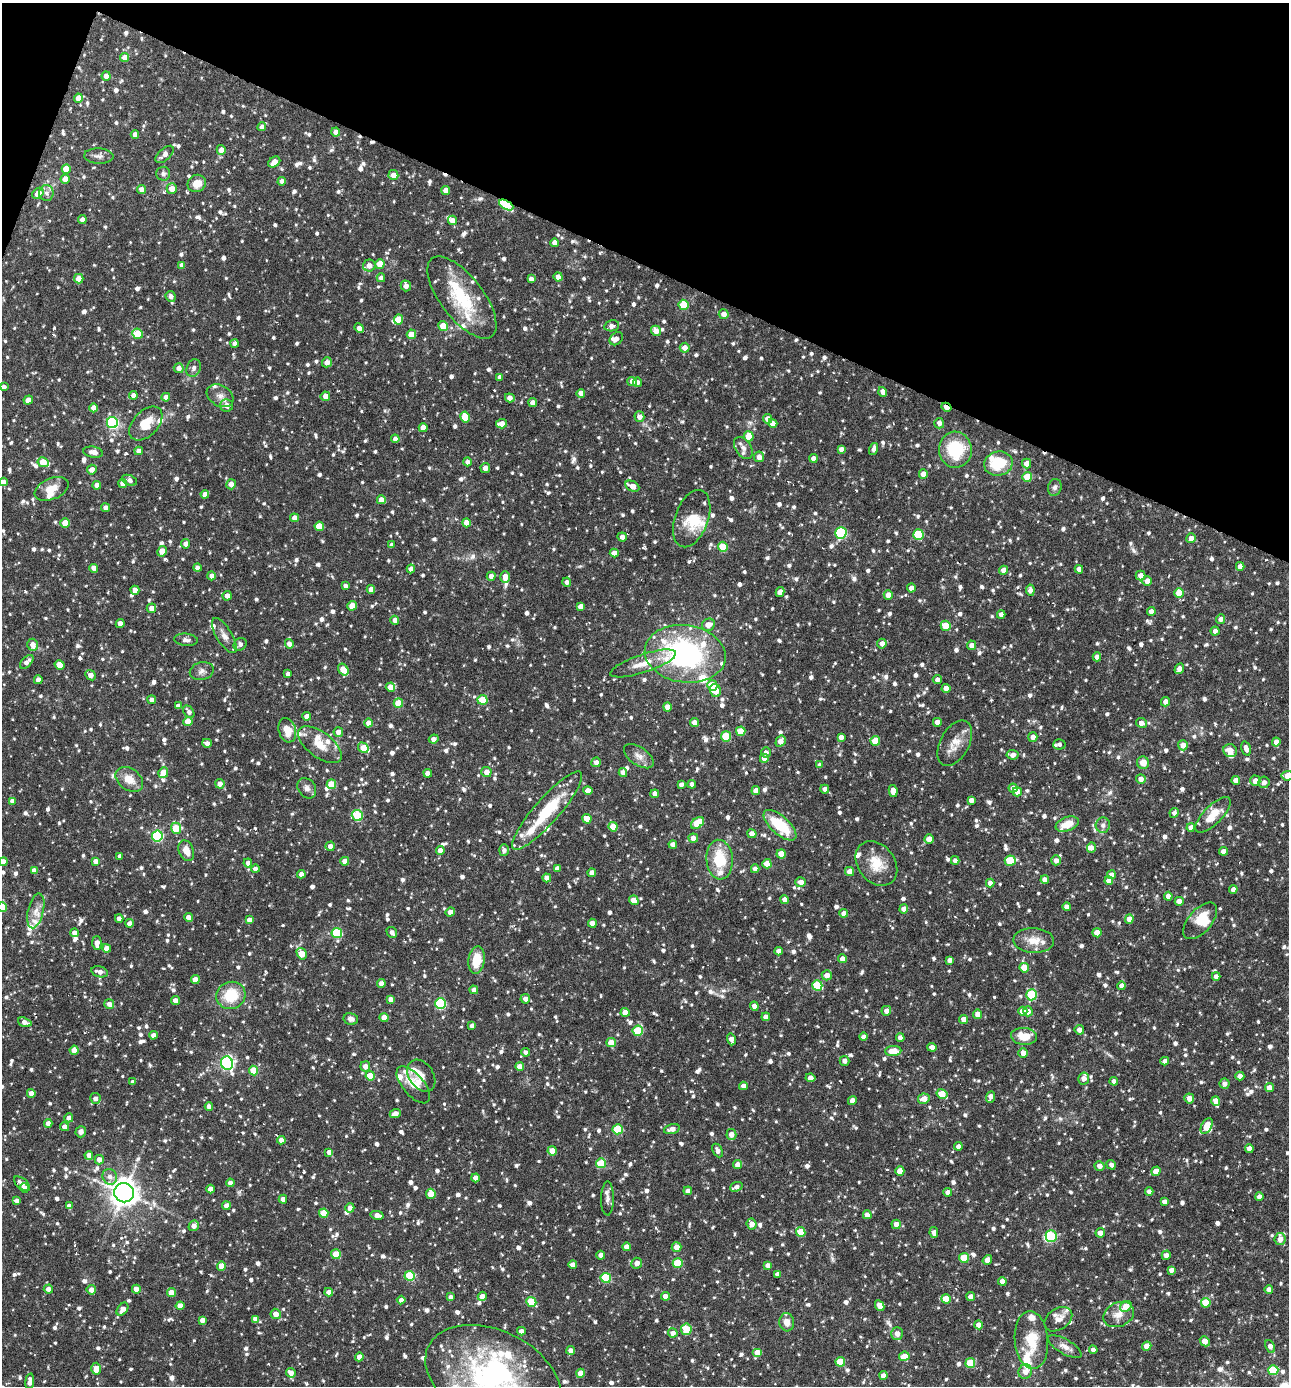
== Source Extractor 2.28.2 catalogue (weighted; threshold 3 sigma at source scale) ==
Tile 2 of 4 x 4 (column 2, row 1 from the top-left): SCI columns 1555-2841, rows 4153-5536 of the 5550 x 5536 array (HDU 1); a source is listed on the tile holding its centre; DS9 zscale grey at full resolution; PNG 1291 x 1388 px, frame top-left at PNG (2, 3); each listed source drawn as its Kron ellipse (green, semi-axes under 4 px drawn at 4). Shown black and unused: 20% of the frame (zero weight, under 3 of 6 exposures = <1% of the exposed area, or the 3 px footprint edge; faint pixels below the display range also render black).
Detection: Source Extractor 2.28.2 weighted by HDU 2 'WHT'; one run over the whole footprint, this tile lists its part. Background 0.0836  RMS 0.0045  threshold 0.0185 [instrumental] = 3 sigma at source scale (4.09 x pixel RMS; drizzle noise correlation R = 1.36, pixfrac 0.8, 0.05/0.05 arcsec/px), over >= 5 px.
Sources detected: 1544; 2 inside a brighter object's white glare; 7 cosmic-ray / hot-pixel residue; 1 long thin detection or spike segment (spike, bleed or trail) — neither listed nor drawn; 64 inside a brighter listed object's ellipse — not listed separately; of the other 1470, all 500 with FLUX_AUTO >= 1.69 (the completeness limit of this list) listed and drawn (970 fainter detections not listed), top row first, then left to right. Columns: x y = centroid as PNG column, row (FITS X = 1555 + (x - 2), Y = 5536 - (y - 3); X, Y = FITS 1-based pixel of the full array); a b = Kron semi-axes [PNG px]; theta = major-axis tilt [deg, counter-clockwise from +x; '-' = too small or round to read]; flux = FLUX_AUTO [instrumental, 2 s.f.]
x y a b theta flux
125 58 4 4 - 4.2
106 76 5 4 - 2.8
78 98 4 4 - 4.7
262 127 4 4 - 2.8
336 132 4 4 - 2.5
135 134 4 4 - 2.7
221 150 5 4 - 3.7
165 154 11 6 42 2.5
99 156 15 7 -2 2
274 162 6 5 - 3.7
66 169 4 4 - 8.1
163 174 7 7 - 1.7
393 175 5 5 - 3.4
65 179 4 4 - 5.1
282 181 4 4 - 2.7
197 183 9 8 - 4.8
141 189 4 4 - 2.6
172 189 5 5 - 4.6
446 190 4 4 - 3.8
38 193 6 5 - 4.5
46 193 8 7 - 1.7
506 205 8 4 -28 27
82 219 4 4 - 2.4
453 220 5 4 - 2.7
555 243 4 4 - 2.9
380 264 5 4 - 8
182 265 4 4 - 2.6
369 265 6 6 - 3.3
558 277 4 4 - 2.8
381 278 4 4 - 1.9
79 279 5 4 - 4.3
531 279 4 4 - 2.4
406 286 5 5 - 2.6
171 296 6 5 - 2
462 298 49 21 -52 25
684 305 5 5 - 14
724 314 5 5 - 3
398 319 5 4 - 7.9
443 326 5 4 - 7.7
612 326 7 5 11 2.3
359 328 5 4 - 2.8
656 331 5 4 - 3.6
138 334 5 5 - 15
411 334 5 4 - 8
616 339 7 5 46 1.8
235 343 4 4 - 2
685 348 5 5 - 2.6
327 362 5 4 - 3.2
179 368 5 5 - 2.9
194 368 9 7 69 1.7
500 377 4 4 - 1.8
632 382 5 4 - 3.4
638 382 4 4 - 1.8
4 387 4 4 - 1.9
883 392 5 4 - 2.6
581 393 4 4 - 2.7
133 395 4 4 - 2.5
220 396 14 10 -31 3.2
325 396 5 5 - 3
166 397 4 4 - 2.8
510 398 5 4 - 3
28 400 5 4 - 3.9
533 403 4 4 - 3.7
227 405 6 6 - 3.6
946 407 5 3 - 6.4
94 408 4 4 - 3.1
465 417 5 4 - 10
639 417 5 5 - 2.9
767 419 5 4 - 2.8
112 423 5 5 - 51
146 423 20 12 47 8
773 423 4 4 - 3.1
939 423 5 5 - 2.4
502 424 5 4 - 3.7
423 428 4 4 - 4.3
749 436 5 4 - 8
395 439 4 4 - 1.9
743 448 12 7 -54 2.2
841 449 4 4 - 2.4
874 449 6 4 75 1.8
955 450 18 16 -83 21
139 451 4 4 - 2.4
93 452 10 5 -9 2.4
759 457 5 5 - 3
813 458 4 4 - 3
43 462 6 4 -27 8.5
467 462 4 4 - 1.8
1027 463 5 4 - 3.5
998 464 14 12 14 15
485 468 5 4 - 3.4
92 470 5 4 - 2.7
923 474 5 4 - 3.5
1027 477 5 5 - 11
129 480 8 5 -23 1.9
3 482 4 4 - 2.3
123 483 4 4 - 3.1
231 484 5 5 - 3.5
97 485 4 4 - 2.5
632 486 7 5 -26 3.7
1055 487 8 6 75 1.8
52 489 18 10 23 5.1
205 494 4 4 - 2.2
381 500 4 4 - 3.4
106 508 4 4 - 2.3
294 518 4 4 - 2.8
692 519 30 16 70 10
65 523 4 4 - 6.8
467 523 4 4 - 5.1
319 526 4 4 - 8.4
841 533 6 5 - 39
918 535 5 5 - 22
622 537 5 4 - 2
1191 538 5 4 - 2.7
186 544 4 4 - 3.1
392 545 4 4 - 1.8
723 547 5 5 - 13
162 551 5 4 - 5.8
614 553 4 4 - 3.2
1240 566 4 4 - 2.5
94 568 4 4 - 2.9
197 568 4 4 - 1.8
411 569 4 4 - 3
1079 569 4 4 - 3
1003 570 4 4 - 3.3
1141 575 5 5 - 2.9
211 576 4 4 - 2.2
491 576 4 4 - 2.7
505 577 6 4 -89 3.9
1147 581 5 5 - 3.6
567 582 4 4 - 1.9
345 586 4 4 - 1.8
911 588 4 4 - 2.7
371 589 4 4 - 3.1
135 590 5 4 - 3.3
1030 590 5 4 - 2.4
780 592 5 4 - 2.7
1179 593 5 4 - 9.5
888 595 4 4 - 4.5
227 596 5 4 - 2.4
352 606 5 4 - 6.2
581 607 4 4 - 3.2
151 608 4 4 - 2.9
1151 612 4 4 - 2.5
1001 615 4 4 - 2.2
1221 619 4 4 - 2.4
395 620 4 4 - 3.1
120 623 4 4 - 2.7
708 625 7 6 - 4
946 626 5 5 - 10
1215 631 4 4 - 1.8
224 636 20 8 -58 3.1
186 640 12 6 -5 1.7
240 644 7 6 - 1.8
289 644 4 4 - 2.5
882 644 5 4 - 2.5
33 645 6 5 - 3.6
971 645 4 4 - 2.5
685 654 41 28 -8 80
1097 657 4 4 - 2.7
27 662 8 4 47 2.4
643 663 34 9 18 7.6
60 665 5 4 - 7.9
1179 669 5 4 - 2.9
343 670 6 4 -55 10
202 671 12 9 14 2.2
288 674 4 4 - 1.9
90 675 6 4 -43 2.6
38 680 4 4 - 3
937 680 4 4 - 1.8
712 685 5 5 - 8.7
390 687 4 4 - 6.3
946 688 4 4 - 3.2
715 691 6 5 - 6.9
152 700 4 4 - 2.3
483 700 5 5 - 14
1165 702 5 4 - 2.6
398 703 5 4 - 10
178 706 4 4 - 2.2
667 707 4 4 - 3.1
189 712 7 5 -55 1.8
307 716 4 4 - 2.9
188 721 4 4 - 7
694 722 4 4 - 3
937 722 4 4 - 3
369 723 4 4 - 4.2
1141 723 5 5 - 2.4
287 730 12 8 -73 6
741 731 5 5 - 8.3
338 732 5 5 - 2.6
726 736 5 5 - 17
841 737 4 4 - 2.5
1033 737 5 4 - 2.9
434 739 5 4 - 2.8
781 741 6 4 59 3.8
875 741 5 4 - 9.5
1276 742 4 4 - 2.8
207 743 5 4 - 1.9
955 743 24 14 61 6.4
1059 744 6 5 - 1.7
320 745 25 12 -37 7.4
1183 745 5 5 - 3.8
363 748 6 4 -50 7.2
1246 748 7 4 -75 2.4
1230 751 7 6 - 4.3
766 752 5 5 - 1.8
1012 755 6 4 -7 2.8
639 756 17 9 -34 3.1
764 758 4 4 - 3
596 762 5 5 - 2.1
1143 763 6 6 - 4.2
820 765 4 4 - 2.1
486 772 5 5 - 3.4
163 773 5 5 - 6.3
428 773 4 4 - 3
623 773 4 4 - 2.8
1287 776 5 4 - 3.8
129 779 15 10 -37 5.5
1141 779 5 4 - 2.3
1236 780 4 4 - 2.8
1255 781 5 5 - 3.3
1264 782 6 5 - 2
220 784 5 4 - 2.5
331 784 5 4 - 11
681 784 4 4 - 1.8
692 784 4 4 - 2.3
307 788 11 8 -54 2.1
1013 788 4 4 - 2.5
825 789 4 4 - 2.2
588 791 5 4 - 3
756 791 4 4 - 3.3
893 791 6 4 -80 5.1
1017 792 4 4 - 3.3
655 794 4 4 - 2.7
971 800 4 4 - 2.5
12 801 4 4 - 3
547 810 51 12 49 23
1174 813 5 4 - 1.8
1213 815 23 9 45 8.3
357 816 6 5 - 20
587 819 4 4 - 6.8
697 823 7 5 36 13
1067 824 12 7 20 6.7
780 825 20 9 -42 19
1103 825 8 7 - 1.9
613 827 4 4 - 8.5
1191 827 4 4 - 2.8
176 828 5 5 - 14
752 834 4 4 - 4.2
157 836 5 5 - 43
693 838 5 4 - 2.6
929 839 5 4 - 5.2
673 844 4 4 - 2.9
330 846 5 4 - 2.6
1091 848 5 4 - 1.9
440 850 4 4 - 3.4
504 850 6 5 - 1.7
186 851 11 7 -68 4.2
1223 851 4 4 - 2.5
781 854 4 4 - 7.8
120 856 4 4 - 2.2
720 860 20 13 -85 15
955 860 4 4 - 2
1056 860 5 5 - 2.1
96 861 4 4 - 2.7
345 861 4 4 - 3.6
1010 861 5 5 - 18
3 862 4 4 - 3.5
248 863 4 4 - 1.9
876 863 24 18 -52 9.6
767 864 4 4 - 7.4
255 869 4 4 - 1.7
557 869 4 4 - 3.1
755 869 4 4 - 2.2
34 871 4 4 - 3.3
850 871 4 4 - 3.6
592 873 4 4 - 3.5
301 874 4 4 - 2.6
1111 875 4 4 - 2.6
547 878 4 4 - 2.7
1045 880 4 4 - 3
1109 881 4 4 - 3.2
801 882 5 5 - 3
990 883 4 4 - 2.6
1233 889 4 4 - 2.4
1168 896 4 4 - 2.6
784 899 4 4 - 2.3
634 900 5 4 - 3.9
1179 901 4 4 - 2.9
2 907 5 4 - 12
1067 907 4 4 - 2.6
904 909 4 4 - 2.8
36 911 18 7 76 3.9
450 912 5 4 - 2.8
844 913 4 4 - 2.8
188 917 4 4 - 2.4
119 918 4 4 - 2.4
1129 919 4 4 - 3.9
249 920 4 4 - 2.7
1200 921 22 11 49 9.4
129 923 4 4 - 2.3
592 923 4 4 - 4.1
392 932 6 5 - 2.3
74 933 4 4 - 2.6
337 933 5 5 - 23
1097 933 4 4 - 5.6
1034 941 20 12 -2 6.4
97 943 7 5 -90 3
106 948 4 4 - 3.1
779 951 4 4 - 2.7
302 954 6 4 -59 7.7
842 959 4 4 - 3.2
477 960 14 8 81 9.9
950 960 4 4 - 2.3
1024 968 5 4 - 8.9
100 972 8 5 -15 2.4
827 975 5 5 - 3.4
1216 976 4 4 - 2.1
195 980 4 4 - 4.8
381 984 4 4 - 2.7
817 985 5 5 - 20
1122 986 4 4 - 2.9
474 990 4 4 - 2.2
231 995 15 13 24 13
1031 995 5 5 - 23
391 999 4 4 - 3
525 999 5 4 - 2.6
175 1001 4 4 - 3.4
109 1004 5 5 - 2.5
440 1004 5 5 - 36
754 1006 4 4 - 2.6
886 1011 5 5 - 2.2
1023 1011 4 4 - 5.5
1028 1011 5 4 - 3.3
625 1012 4 4 - 5
978 1014 4 4 - 3.1
384 1017 4 4 - 4.1
766 1017 4 4 - 3.1
351 1019 7 6 - 1.9
964 1019 4 4 - 3
25 1022 7 4 -18 2.4
472 1026 4 4 - 2.2
1079 1030 5 4 - 2.8
638 1031 5 5 - 21
153 1035 4 4 - 2.7
1024 1036 13 8 -6 7.5
864 1037 4 4 - 1.8
900 1038 4 4 - 2.3
731 1039 6 4 -75 2.8
611 1042 4 4 - 6
932 1047 5 4 - 3.4
74 1050 4 4 - 4.1
893 1051 8 5 1 7.6
525 1052 4 4 - 1.9
1023 1053 5 4 - 3.1
845 1061 5 5 - 2.1
1165 1061 4 4 - 2.2
227 1063 6 6 - 91
365 1066 5 5 - 2.7
520 1067 4 4 - 5.4
254 1071 5 5 - 11
370 1076 4 4 - 7.5
421 1076 17 12 -56 3.9
1240 1076 4 4 - 3
810 1078 5 4 - 2.9
1084 1078 6 5 - 2.9
1114 1081 4 4 - 2.3
133 1082 4 4 - 2.1
1225 1084 5 5 - 1.8
413 1085 22 10 -49 5
743 1086 4 4 - 2.5
1269 1088 4 4 - 3.9
31 1093 4 4 - 3
942 1094 5 4 - 8.1
991 1097 6 4 66 3.4
95 1098 5 5 - 2.1
1189 1098 5 5 - 3.6
924 1099 6 5 - 3.8
852 1100 4 4 - 3.1
1216 1101 5 4 - 4
209 1107 4 4 - 2.4
395 1114 6 4 22 3.1
69 1118 4 4 - 2.6
48 1123 4 4 - 2.4
1207 1126 8 5 61 6.7
65 1127 4 4 - 2.9
618 1129 5 5 - 21
672 1129 8 5 16 3.2
81 1132 6 5 - 1.7
731 1135 5 5 - 3.4
281 1140 4 4 - 2.9
958 1146 4 4 - 1.8
1249 1148 4 4 - 3.1
718 1150 7 4 -62 1.8
552 1151 4 4 - 5.9
329 1152 4 4 - 2.1
89 1155 4 4 - 3.2
99 1160 5 4 - 2.9
601 1163 5 5 - 13
738 1165 5 4 - 3.3
1111 1165 5 4 - 1.7
1099 1166 5 4 - 2.3
900 1171 5 4 - 6.1
1156 1171 5 4 - 4.1
110 1177 8 7 - 2.4
475 1178 4 4 - 2.9
230 1183 4 4 - 2.6
22 1184 10 5 -40 2.5
736 1187 6 4 21 2.1
24 1188 5 4 - 3.7
210 1189 4 4 - 3.5
688 1191 4 4 - 2.2
948 1192 4 4 - 2.7
1149 1192 4 4 - 2.4
124 1193 10 9 - 460
431 1194 5 4 - 8.2
1259 1197 4 4 - 2.6
607 1198 17 6 89 2.2
283 1199 4 4 - 2.5
17 1201 4 4 - 1.7
1164 1202 4 4 - 1.8
69 1206 4 4 - 1.8
226 1206 4 4 - 2.7
350 1208 4 4 - 2.6
324 1213 4 4 - 9.6
377 1215 6 4 -13 2.5
867 1215 4 4 - 3.5
752 1224 5 4 - 2.9
896 1224 5 5 - 3
194 1226 5 5 - 2.7
801 1232 5 4 - 9.2
934 1233 5 4 - 2.4
1100 1233 4 4 - 2.8
1051 1236 6 5 - 25
1280 1239 6 5 - 3.6
626 1247 4 4 - 2.7
676 1247 5 5 - 3.7
336 1254 5 5 - 10
601 1255 4 4 - 2.6
1166 1255 5 4 - 2.7
964 1258 5 5 - 14
987 1260 5 4 - 2.9
637 1263 5 5 - 3
678 1263 5 5 - 17
573 1264 4 4 - 2.6
768 1265 4 4 - 2.5
221 1266 4 4 - 5.7
1171 1270 4 4 - 1.8
778 1274 4 4 - 2.7
410 1276 5 5 - 19
606 1278 5 5 - 21
1002 1281 4 4 - 2.7
48 1289 4 4 - 2.9
136 1289 4 4 - 3.1
91 1290 5 4 - 3.1
1269 1290 4 4 - 2.7
329 1292 4 4 - 2.7
171 1293 4 4 - 6.6
482 1296 4 4 - 2.8
665 1296 4 4 - 2.7
971 1296 4 4 - 2.8
450 1297 4 4 - 1.7
946 1299 4 4 - 9
401 1300 4 4 - 1.7
531 1302 5 5 - 15
1206 1303 5 5 - 12
180 1306 4 4 - 4.1
880 1306 6 4 -61 4.2
1126 1306 6 5 - 8.3
122 1309 7 5 53 3.1
276 1314 5 5 - 3.5
1119 1315 16 12 25 4.7
255 1319 4 4 - 1.9
1058 1319 15 10 35 3.2
202 1320 4 4 - 2.7
787 1322 9 7 -86 3.4
979 1325 4 4 - 3.9
686 1329 6 5 - 14
521 1331 4 4 - 2.5
673 1333 5 4 - 2.7
897 1333 6 5 - 2.8
1031 1340 29 16 -85 12
1205 1341 5 4 - 5.2
1065 1346 19 7 -30 3.2
1147 1346 4 4 - 6
1270 1346 6 4 -64 3.4
571 1350 4 4 - 2.2
1093 1350 4 4 - 1.8
758 1353 5 4 - 4.4
904 1356 5 4 - 5.4
359 1357 4 4 - 3
840 1362 5 4 - 11
970 1363 5 5 - 12
96 1369 6 5 - 4.4
1273 1370 5 5 - 20
1025 1372 7 6 - 3.1
291 1373 5 4 - 2.9
580 1373 4 4 - 4.6
883 1375 4 4 - 2.7
493 1377 71 46 -25 97
30 1381 8 4 83 2.5
Overlapping masked pixels (flux is a lower limit): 2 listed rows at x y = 506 205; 946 407
Isophote crosses this tile's border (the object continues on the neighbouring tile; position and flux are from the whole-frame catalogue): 5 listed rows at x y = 3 482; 1287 776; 3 862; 2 907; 493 1377